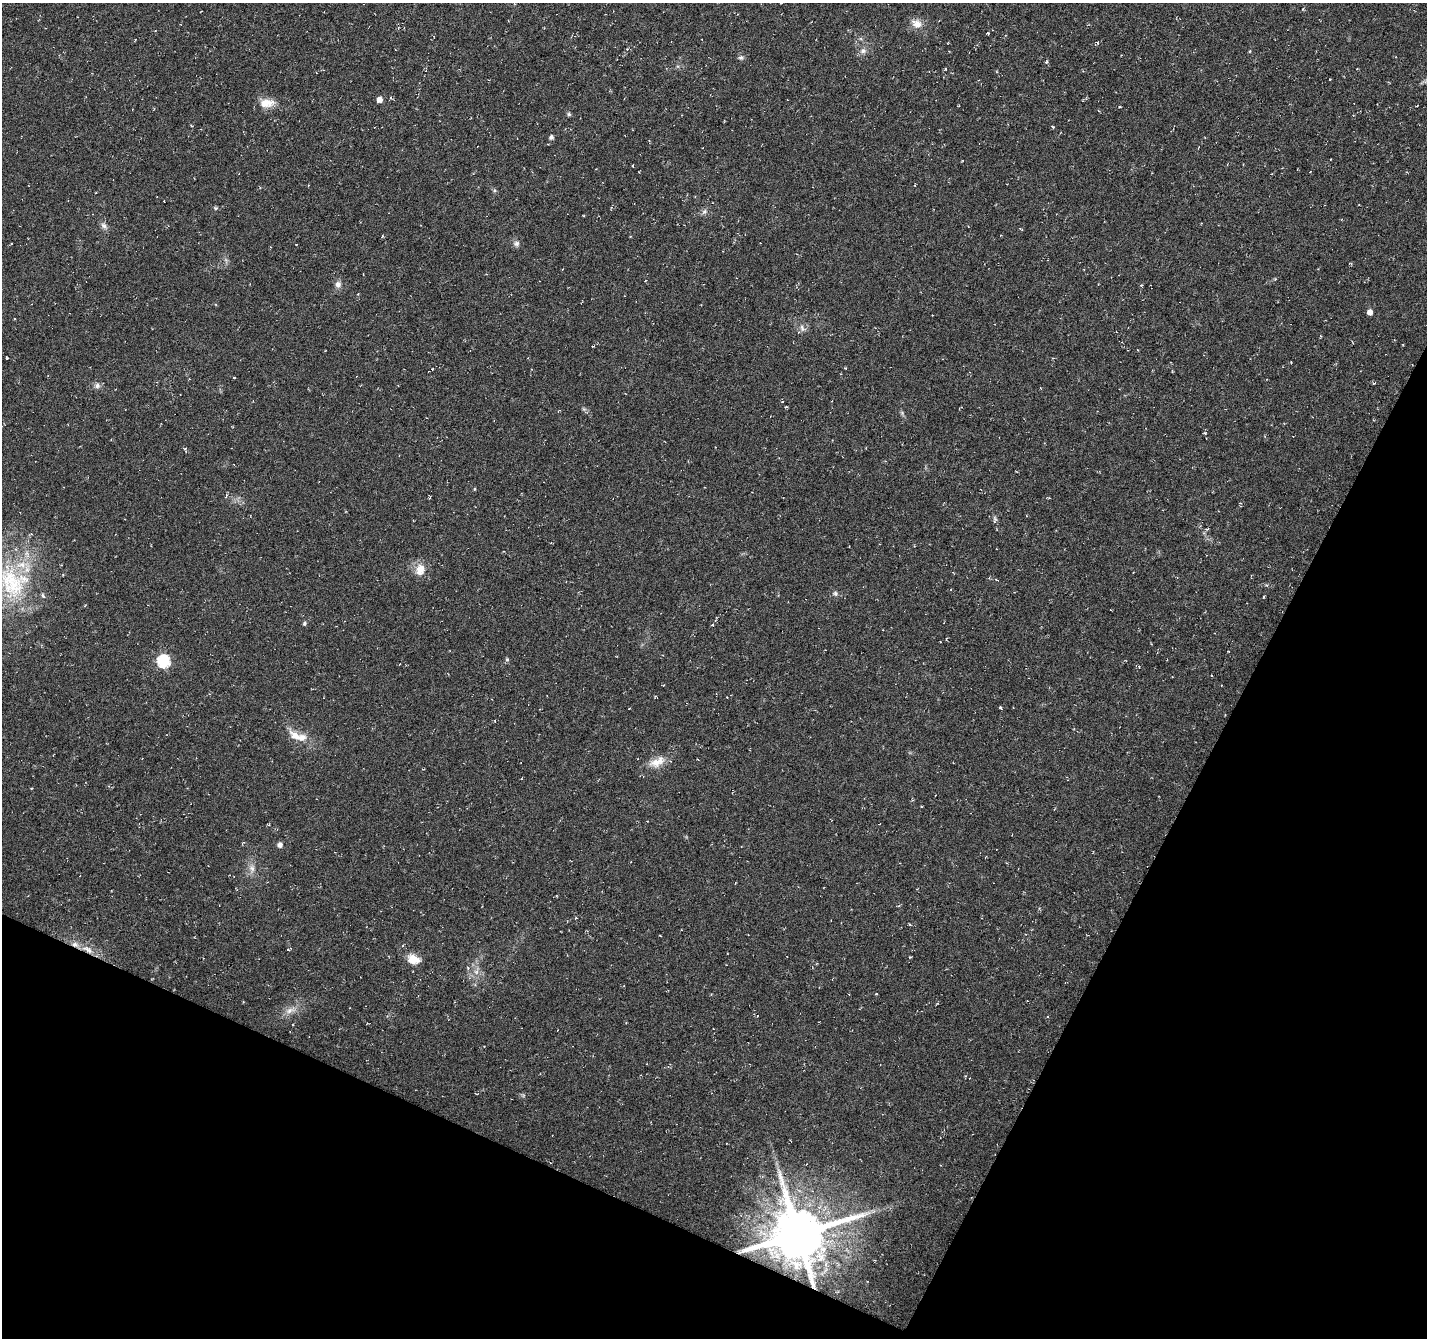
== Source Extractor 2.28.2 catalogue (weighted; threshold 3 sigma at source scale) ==
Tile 15 of 4 x 4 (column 3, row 4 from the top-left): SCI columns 2851-4275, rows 203-1538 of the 5707 x 5815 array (HDU 1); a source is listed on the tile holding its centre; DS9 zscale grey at full resolution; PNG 1429 x 1340 px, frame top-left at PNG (2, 3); no overlay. Shown black and unused: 24% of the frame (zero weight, under 3 of 6 exposures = <1% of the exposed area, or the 3 px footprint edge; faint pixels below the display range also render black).
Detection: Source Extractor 2.28.2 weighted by HDU 2 'WHT'; one run over the whole footprint, this tile lists its part. Background 0.00531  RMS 0.004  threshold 0.0163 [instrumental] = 3 sigma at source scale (4.09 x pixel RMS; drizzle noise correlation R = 1.36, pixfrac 0.8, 0.0396/0.0396 arcsec/px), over >= 5 px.
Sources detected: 71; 2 cosmic-ray / hot-pixel residue — not listed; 4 inside a brighter listed object's ellipse — not listed separately; the other 65 listed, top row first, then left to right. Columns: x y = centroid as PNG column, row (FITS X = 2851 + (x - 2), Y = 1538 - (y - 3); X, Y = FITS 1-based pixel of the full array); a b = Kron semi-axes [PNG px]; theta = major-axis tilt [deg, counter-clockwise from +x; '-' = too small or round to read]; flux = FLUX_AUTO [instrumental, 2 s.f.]
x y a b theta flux
1303 9 4 4 - 0.4
917 24 12 11 - 3.6
988 33 3 3 - 0.38
1098 43 4 4 - 0.53
627 49 3 3 - 0.34
863 51 9 8 - 1.7
1250 51 5 3 - 0.32
741 57 7 7 - 0.97
1046 62 6 4 59 0.52
945 69 4 3 - 0.3
1329 79 3 3 - 0.43
379 100 5 4 - 2.9
267 103 21 10 5 5
569 114 6 5 - 0.59
551 137 5 4 - 1.2
215 208 6 5 - 0.52
704 212 8 6 61 1.1
104 226 11 7 -45 1.4
1020 229 4 3 - 0.42
296 244 3 2 - 0.27
516 244 9 8 - 1.3
563 269 3 2 - 0.24
338 284 9 8 - 1.8
1141 285 4 4 - 0.45
358 294 3 3 - 0.28
1370 312 5 4 - 2.6
802 328 11 6 -65 1.4
1403 345 3 2 - 0.26
7 358 3 3 - 0.55
1053 358 4 3 - 0.32
432 369 3 3 - 0.33
234 377 3 3 - 0.48
97 386 9 7 3 1.4
786 407 3 3 - 0.49
185 449 6 4 -64 0.54
474 489 4 3 - 0.35
995 519 12 5 85 0.94
420 570 16 13 75 4.7
12 583 59 35 -68 44
1266 585 5 4 - 0.49
835 593 7 6 - 0.89
1264 596 3 3 - 0.42
304 623 5 4 - 0.76
712 625 3 3 - 0.41
507 659 5 5 - 0.53
163 661 6 6 - 45
664 685 4 2 - 0.21
655 696 3 2 - 0.39
1000 708 4 3 - 0.54
296 736 22 11 -37 5.3
657 762 24 11 25 5.3
921 806 2 2 - 0.32
280 845 5 5 - 1.7
252 868 11 8 -71 2.2
575 918 4 3 - 0.32
75 944 10 7 -19 2.1
88 950 13 7 -39 3
288 950 4 3 - 0.29
910 957 3 3 - 0.32
413 959 14 10 -20 5
476 972 8 6 -45 1.5
876 994 4 2 - 0.24
290 1010 16 7 25 3
965 1076 3 3 - 0.3
798 1234 16 15 - 2600
Overlapping masked pixels (flux is a lower limit): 3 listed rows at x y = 75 944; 88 950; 798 1234
Isophote crosses this tile's border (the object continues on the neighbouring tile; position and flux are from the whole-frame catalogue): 1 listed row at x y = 12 583